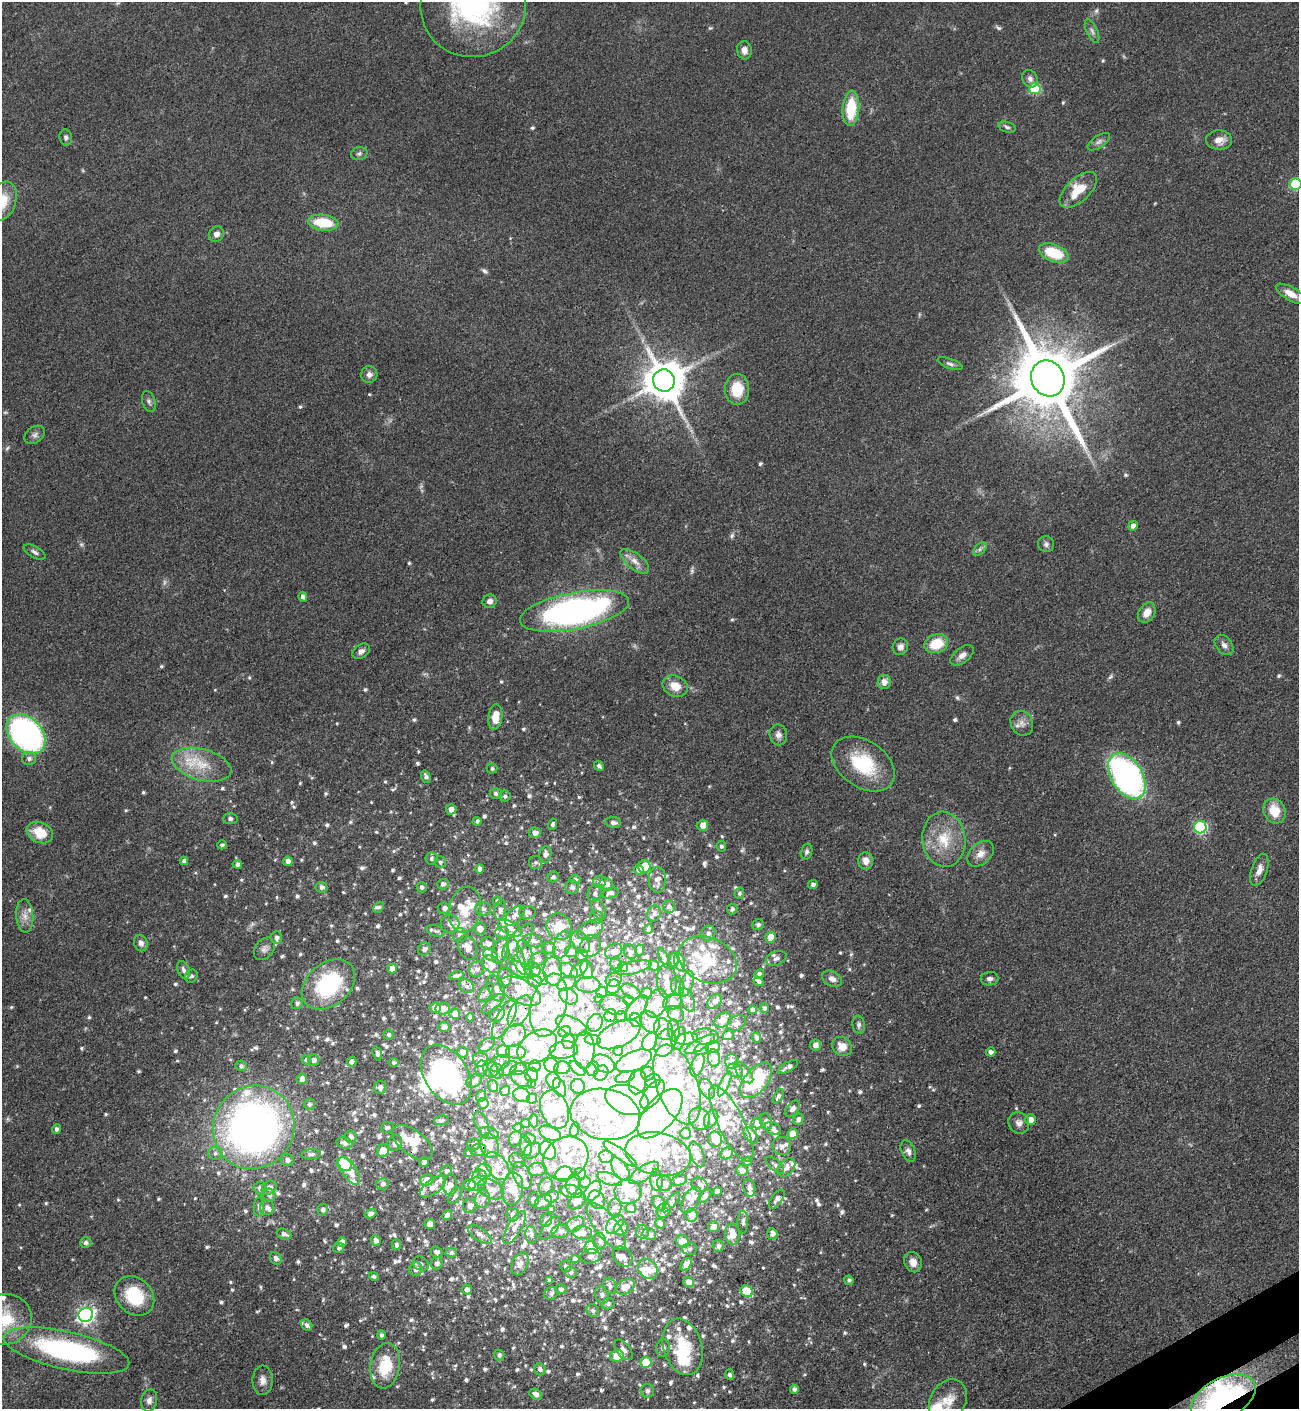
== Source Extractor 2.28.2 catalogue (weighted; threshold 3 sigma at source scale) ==
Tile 6 of 4 x 4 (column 2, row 2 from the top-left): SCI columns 1675-2971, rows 2912-4318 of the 5807 x 5823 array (HDU 1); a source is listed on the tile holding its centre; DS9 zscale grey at full resolution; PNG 1301 x 1411 px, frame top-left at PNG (2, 2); each listed source drawn as its Kron ellipse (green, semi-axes under 4 px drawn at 4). Shown black and unused: <1% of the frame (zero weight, under 3 of 4 exposures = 9% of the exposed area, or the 3 px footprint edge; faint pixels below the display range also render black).
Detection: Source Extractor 2.28.2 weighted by HDU 2 'WHT'; one run over the whole footprint, this tile lists its part. Background 0.0404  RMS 0.0045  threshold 0.0201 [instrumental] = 3 sigma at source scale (4.5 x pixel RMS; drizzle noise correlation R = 1.50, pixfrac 1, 0.05/0.05 arcsec/px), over >= 5 px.
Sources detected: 1249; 4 too faint to see at this stretch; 51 inside a brighter object's white glare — neither listed nor drawn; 293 inside a brighter listed object's ellipse — not listed separately; of the other 901, all 500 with FLUX_AUTO >= 1.11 (the completeness limit of this list) listed and drawn (401 fainter detections not listed), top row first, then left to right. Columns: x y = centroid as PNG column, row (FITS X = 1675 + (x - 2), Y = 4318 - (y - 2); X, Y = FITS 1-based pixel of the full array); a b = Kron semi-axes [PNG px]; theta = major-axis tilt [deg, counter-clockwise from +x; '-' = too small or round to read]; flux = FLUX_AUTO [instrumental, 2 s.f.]
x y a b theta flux
473 5 53 52 - 96
1092 31 13 5 -66 1.6
744 50 9 7 -82 2.8
1030 79 9 7 -60 2
1035 89 5 5 - 24
851 108 18 8 86 18
1007 127 9 5 -17 1.2
66 137 8 6 -79 1.2
1219 140 13 9 -2 4
1099 142 13 6 34 1.7
359 154 8 6 12 1.2
1296 184 6 6 - 37
1078 190 23 11 43 13
3 201 20 13 71 11
323 223 15 8 -7 16
216 234 8 7 - 2.4
1054 253 15 8 -20 16
1291 294 16 6 -30 4.6
950 364 13 5 -19 1.3
369 375 8 8 - 2.3
1048 378 18 16 -60 4800
664 380 11 11 - 1600
737 389 15 12 90 12
149 401 11 6 -73 1.4
35 435 11 8 36 1.8
1133 526 5 4 - 2.5
1046 544 8 7 - 1.4
980 549 8 5 45 1.2
35 552 12 5 -28 1.5
635 561 17 8 -39 3.9
303 597 5 4 - 1.6
489 601 7 6 - 2
574 611 55 18 11 180
1147 613 11 8 60 4.2
936 644 12 9 19 13
1224 645 11 8 -51 2.1
900 647 8 7 - 2.5
361 651 9 6 35 1.9
962 655 13 7 38 2.8
884 682 7 6 - 3.2
675 686 13 10 -25 6.3
495 717 13 7 83 7.3
1022 723 13 11 -62 3.3
26 734 22 16 -46 140
778 735 10 8 -80 2.3
29 759 7 6 - 1.8
863 764 35 23 -34 27
202 765 30 15 -15 15
599 766 5 4 - 1.3
492 768 5 5 - 1.1
1127 776 25 15 -58 120
426 777 6 4 -70 1.4
496 794 6 5 - 1.6
505 796 5 5 - 1.2
451 809 5 5 - 3.7
1274 811 13 11 -63 9.7
230 819 7 5 1 1.5
477 821 4 4 - 1.1
613 822 8 5 -7 1.9
553 824 6 4 75 1.2
703 825 5 5 - 4.9
1200 827 6 6 - 54
40 833 14 10 -25 10
535 833 6 5 - 2.7
944 839 27 21 -84 16
222 845 4 4 - 1.2
721 846 5 4 - 1.1
807 852 8 5 74 1.1
545 854 8 6 80 2.4
980 854 15 10 41 4.1
431 859 6 6 - 1.3
184 861 4 4 - 1.4
288 861 5 4 - 3.4
866 861 9 7 -88 3.3
440 862 6 5 - 1.1
535 862 7 6 - 1.2
237 864 5 4 - 1.6
644 867 6 6 - 9.2
480 869 4 4 - 2.3
639 870 5 5 - 2.4
1259 870 17 8 71 3.8
553 877 6 5 - 1.1
575 879 5 5 - 1.1
657 880 13 8 -89 3.9
599 882 6 6 - 1.3
443 884 6 5 - 1.6
606 884 7 5 -30 2.8
813 884 5 4 - 1.7
322 887 6 5 - 1.6
422 887 5 5 - 1.4
572 887 7 6 - 1.5
595 893 8 7 - 1.2
610 893 8 5 18 2
739 893 5 5 - 1.2
497 901 4 4 - 1.2
379 907 6 4 50 1.1
669 907 6 6 - 1.7
444 908 6 6 - 2.2
483 909 8 6 -17 1.6
599 909 11 6 -69 2
732 909 5 5 - 1.4
465 910 23 16 78 11
500 910 10 6 80 1.7
527 912 8 6 0 1.5
654 913 8 6 70 1.6
515 915 12 7 46 2.1
25 916 17 8 -86 3.8
597 917 6 6 - 1.3
450 924 9 9 - 3.8
758 925 6 5 - 1.5
559 927 13 12 - 8.9
510 928 13 6 -26 2.8
480 929 6 6 - 3.6
648 929 5 4 - 1.4
590 930 14 8 29 5.9
436 931 9 5 -16 1.3
502 932 6 6 - 1.5
708 933 7 7 - 1.8
460 935 7 7 - 1.8
771 937 5 5 - 6.1
276 938 6 6 - 1.7
518 941 22 8 50 5.8
533 941 10 6 -19 1.4
581 942 12 8 -56 2.3
141 943 8 7 - 1.9
488 943 7 6 - 1.9
562 945 14 8 71 2.9
590 946 11 10 - 2.7
467 948 12 9 -70 4.3
549 948 6 6 - 1.6
264 949 12 9 52 2.3
424 949 7 6 - 1.6
639 950 5 4 - 1.2
500 951 13 7 73 3.1
614 951 9 7 36 3
571 952 6 5 - 2
630 952 8 6 -61 1.7
490 954 7 6 - 2.1
517 955 20 6 -70 3.4
525 955 15 7 -76 2.9
582 955 6 5 - 3.7
664 958 11 4 -66 1.1
776 958 10 7 22 2.1
538 960 10 6 36 1.3
673 960 7 5 -90 1.1
708 960 30 22 -22 20
679 962 9 5 -77 1.3
492 964 11 7 -40 2.8
616 965 7 6 - 1.2
654 965 5 5 - 2.4
623 967 5 5 - 11
392 968 5 5 - 4.2
633 968 19 6 12 2.7
477 969 8 7 - 2
520 969 14 7 -24 8.2
533 969 8 7 - 2.9
579 969 10 5 44 2.6
183 970 9 6 -69 1.7
587 970 9 6 -75 1.8
553 971 14 9 -87 7
569 971 10 6 -32 4.5
759 974 5 4 - 1.5
191 976 7 6 - 1.2
456 976 7 4 13 1.4
539 976 10 6 -44 2.3
505 977 9 7 81 1.6
832 979 10 7 -28 2.5
990 979 9 7 6 1.5
614 980 8 6 21 2.3
535 981 7 5 -29 1.6
667 981 17 10 -87 4.3
758 981 5 4 - 1.6
567 983 10 6 28 6.2
328 984 30 21 40 42
687 984 13 6 73 3
588 985 12 8 1 3.1
467 986 8 6 -30 1.6
678 986 10 6 -84 1.5
613 987 7 6 - 1.8
496 988 14 8 -68 2.6
520 991 22 11 -27 8
631 991 10 6 -33 1.5
486 993 11 5 57 1.2
602 993 5 5 - 2.1
647 993 6 5 - 4.7
569 996 10 7 -34 2.5
599 999 4 4 - 1.5
628 1000 5 5 - 1.5
687 1000 13 6 -68 2
714 1001 8 6 48 1.9
673 1002 10 7 27 2.2
297 1003 6 6 - 1.4
656 1003 15 10 65 5
493 1004 13 5 42 1.5
549 1005 32 17 75 18
614 1005 14 9 -17 2.2
436 1008 5 5 - 8.3
636 1008 15 7 50 3.1
764 1008 4 4 - 1.5
443 1009 7 6 - 4.4
753 1010 4 4 - 1.8
520 1011 18 9 59 5.7
455 1014 5 5 - 4.6
497 1014 8 7 - 1.7
676 1014 9 7 -38 1.6
610 1015 6 6 - 2.7
470 1017 4 4 - 1.9
621 1017 5 5 - 2.3
504 1019 22 8 62 6.9
636 1020 7 6 - 1.2
723 1020 9 6 37 3
650 1022 11 8 -57 2.6
595 1023 9 7 62 2.3
737 1023 10 7 32 2.1
859 1025 9 6 -81 1.2
571 1026 16 8 -25 7.9
444 1027 5 5 - 1.8
663 1029 11 9 -64 2.8
674 1030 11 6 -86 1.4
565 1032 6 5 - 1.3
619 1034 23 12 26 8.9
388 1035 5 5 - 1.2
728 1035 5 5 - 1.4
514 1036 13 10 43 5.6
706 1036 13 8 -5 2.5
757 1038 5 4 - 1.5
679 1039 11 6 75 3.3
686 1039 11 5 11 2.9
593 1040 8 5 -10 1.4
568 1041 7 6 - 3
650 1042 10 7 62 10
665 1043 14 9 66 4.5
700 1044 17 5 29 2.4
487 1045 9 5 37 1.3
815 1045 6 5 - 2.6
842 1046 10 9 - 5.3
537 1047 21 15 35 11
713 1047 7 6 - 5.9
702 1049 7 5 12 1.2
564 1050 14 8 7 3.8
584 1050 18 10 88 3.8
618 1051 5 4 - 3.5
463 1052 5 5 - 2.6
503 1052 6 6 - 23
516 1052 10 6 -6 2.6
991 1052 4 4 - 2
377 1053 7 4 -73 1.3
714 1058 9 6 -82 3.7
306 1060 4 4 - 1.2
314 1060 6 5 - 1.8
481 1060 8 7 - 2.4
634 1061 19 9 23 6.2
352 1062 5 4 - 2.5
731 1062 7 6 - 1.8
394 1063 5 4 - 1.1
499 1063 12 7 23 1.8
604 1064 12 8 -27 8.4
551 1065 7 6 - 15
697 1065 12 6 69 5.3
241 1066 5 5 - 1.2
535 1066 6 5 - 1.6
788 1067 11 4 30 2.1
508 1068 10 6 35 1.7
562 1068 8 6 3 2.3
481 1069 8 6 80 1.7
491 1069 9 7 -64 1.9
518 1069 8 5 20 7.4
577 1069 9 5 -44 1.4
593 1069 7 6 - 1.4
497 1071 7 6 - 2.3
735 1071 8 6 -31 1.5
601 1073 8 6 53 1.6
648 1073 7 6 - 1.4
744 1073 13 6 -51 2.1
446 1075 33 21 -56 73
532 1075 7 6 - 4.6
625 1077 10 5 18 1.4
302 1079 5 5 - 3
522 1079 11 7 -25 2.7
553 1080 8 6 -72 2.5
756 1080 21 11 51 29
474 1081 9 6 34 1.9
653 1081 8 7 - 12
637 1082 12 8 77 3.6
532 1083 4 3 - 1.1
677 1084 41 20 -70 29
725 1084 13 4 66 1.6
493 1086 6 5 - 1.5
578 1086 7 7 - 1.5
380 1087 6 6 - 2.2
559 1088 10 6 -69 2.4
707 1089 11 6 -61 2.6
505 1091 5 4 - 1.5
652 1094 17 8 54 5
522 1095 9 7 -18 8
481 1096 6 5 - 1.2
778 1096 8 4 60 1.4
532 1098 5 5 - 7.2
627 1100 22 14 -17 71
483 1103 6 5 - 3.4
309 1104 6 5 - 1.2
555 1109 20 13 -69 8.3
793 1109 9 6 53 2.2
605 1114 35 25 -10 31
660 1114 30 15 49 21
699 1119 11 10 - 3.1
711 1119 9 6 61 2.1
798 1119 6 5 - 1.3
441 1120 7 5 6 1.2
534 1120 7 3 -89 1.2
1030 1120 5 5 - 3
766 1122 8 6 -70 1.9
526 1123 4 3 - 1.2
757 1123 6 5 - 3.1
1019 1123 11 10 - 2.4
482 1124 13 6 -68 1.9
731 1124 42 13 -64 7.8
254 1127 42 40 56 250
387 1127 6 5 - 1.4
518 1128 4 4 - 1.3
57 1129 5 4 - 1.5
773 1129 8 6 -28 1.9
575 1130 7 4 76 1.3
489 1133 10 6 -15 1.5
550 1133 12 6 -24 9.1
686 1133 5 5 - 2.1
793 1134 5 5 - 8.3
751 1135 9 5 -54 4.2
350 1137 6 6 - 2.3
530 1138 6 5 - 1.1
515 1139 8 6 71 2.5
715 1139 8 7 - 6.4
344 1143 8 5 -17 2.3
395 1143 8 7 - 2.5
413 1143 24 12 -37 7.3
473 1145 6 6 - 1.2
489 1146 12 9 -75 4.3
526 1146 10 6 -81 2.4
782 1146 9 9 - 2.2
478 1150 8 6 14 1.3
548 1150 10 7 -55 21
383 1151 6 6 - 7
532 1151 9 7 40 2.8
908 1151 11 6 -66 2.1
215 1153 7 6 - 1.4
469 1153 4 3 - 1.3
727 1153 6 5 - 3.1
311 1154 10 5 6 1.2
620 1154 20 5 -36 2.8
658 1154 33 21 -12 16
697 1154 13 6 -70 2.6
606 1157 7 6 - 1.5
566 1158 24 20 37 11
287 1160 6 6 - 1.6
517 1160 8 6 -41 1.3
747 1161 4 4 - 1.1
424 1162 5 4 - 1.3
344 1164 8 6 -36 29
775 1165 11 5 -42 1.3
497 1166 16 10 -54 5.5
786 1167 10 7 47 2.4
537 1169 9 6 7 3.2
620 1169 13 7 -55 5.6
349 1171 16 7 -56 5.8
446 1171 6 5 - 1.3
485 1171 7 6 - 4.9
742 1171 5 5 - 2.7
644 1173 17 7 33 4.6
564 1174 9 7 27 18
580 1174 6 6 - 1.4
522 1175 14 8 -69 4.4
480 1178 8 7 - 1.8
610 1179 13 6 -21 1.8
427 1180 7 5 19 3.2
657 1180 11 6 -86 2
679 1180 8 5 16 2.2
585 1182 6 5 - 2
383 1184 6 5 - 1.8
477 1184 8 7 - 2.1
573 1184 10 6 78 2.3
665 1184 8 7 - 2.9
450 1185 10 7 86 2.7
469 1185 6 5 - 3.9
700 1185 8 7 - 1.7
546 1186 9 7 74 3.2
433 1187 15 7 35 4.3
260 1188 6 6 - 1.9
269 1188 8 6 40 2.1
749 1188 9 6 -78 1.9
491 1189 14 9 -27 3.6
512 1189 16 11 82 12
571 1191 11 6 -11 2.6
593 1191 11 7 54 8
717 1191 4 4 - 2.2
628 1192 13 12 - 5.2
269 1195 6 6 - 1.5
455 1195 9 5 60 1.2
552 1196 7 6 - 1.5
705 1196 8 5 48 1.5
483 1199 9 7 73 2.2
534 1199 7 5 88 1.5
777 1199 11 5 54 1.9
597 1200 10 7 -61 2.4
691 1200 14 8 58 3.2
577 1201 10 6 41 2.2
543 1202 9 6 29 2.4
671 1202 12 4 50 1.1
659 1203 8 5 -50 1.2
470 1206 7 6 - 2
259 1207 9 5 86 1.2
267 1207 7 7 - 1.8
615 1208 9 6 86 1.5
631 1208 5 5 - 1.5
552 1209 4 3 - 1.3
323 1210 6 5 - 1.5
664 1210 7 6 - 1.7
370 1214 6 4 19 2.2
447 1215 5 4 - 2.1
513 1215 7 6 - 1.8
691 1215 6 6 - 5.7
546 1220 7 6 - 1.4
743 1222 11 5 89 1.6
430 1224 5 5 - 4.6
575 1224 9 6 32 2.2
615 1224 11 7 49 6.2
660 1224 5 4 - 1.6
606 1226 28 11 -52 5.4
713 1227 5 5 - 3.8
515 1228 19 7 60 3.4
550 1228 14 6 53 2.6
621 1228 8 6 67 2.3
560 1231 9 6 10 1.8
642 1232 7 6 - 1.4
582 1233 10 6 -5 3.3
284 1234 7 5 -21 2
480 1234 14 6 -34 2.4
649 1234 7 5 -22 1.5
732 1234 10 7 -86 6.6
772 1234 5 5 - 2.2
531 1235 9 5 -83 1.5
376 1240 5 4 - 2
600 1241 8 6 -87 1.6
682 1241 6 6 - 7.2
342 1242 5 4 - 3.4
86 1243 6 5 - 1.4
396 1245 5 4 - 1.3
718 1246 6 5 - 1.7
339 1248 5 5 - 1.2
591 1248 7 6 - 13
690 1249 7 6 - 1.2
436 1252 6 5 - 1.6
451 1253 5 5 - 1.4
590 1256 10 7 6 1.7
623 1257 11 8 -47 3.1
276 1258 7 5 -55 1.5
575 1259 4 4 - 2.6
913 1262 10 8 -66 3.6
437 1263 6 5 - 1.6
421 1264 8 6 -26 1.3
520 1264 12 8 66 2.6
686 1264 7 4 55 5.5
566 1266 6 5 - 1.2
416 1269 7 6 - 2.3
648 1269 11 9 -50 3.6
571 1272 6 5 - 1.3
374 1276 5 4 - 1.2
549 1280 4 3 - 1.2
849 1280 5 4 - 1.2
689 1282 5 5 - 3.8
610 1286 8 6 -64 1.5
625 1287 10 7 26 5.9
467 1289 5 5 - 1.8
561 1289 5 5 - 1.2
747 1291 6 5 - 18
551 1293 7 6 - 1.2
602 1295 9 6 -75 1.5
134 1296 22 17 -44 18
608 1304 6 5 - 1.2
593 1310 6 6 - 1.2
86 1315 7 7 - 150
5 1319 27 25 16 18
307 1325 6 5 - 1.7
381 1335 4 4 - 1.1
683 1347 29 19 -73 20
663 1348 9 6 83 2
623 1350 12 6 -51 2.5
66 1351 64 19 -12 88
499 1355 5 5 - 1.4
617 1356 7 5 10 10
646 1362 5 5 - 15
385 1366 23 14 81 17
540 1369 6 5 - 1.4
730 1375 5 4 - 1.2
263 1380 15 10 88 3.4
794 1389 4 4 - 1.6
647 1391 7 6 - 1.7
536 1394 7 5 -34 2.3
1223 1398 35 20 27 160
149 1400 11 8 77 2.4
948 1400 22 17 58 8.7
Overlapping masked pixels (flux is a lower limit): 4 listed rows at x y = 446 1075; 254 1127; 489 1146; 1223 1398
Isophote crosses this tile's border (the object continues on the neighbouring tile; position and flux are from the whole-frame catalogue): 6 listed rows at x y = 473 5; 1296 184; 3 201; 5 1319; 1223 1398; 948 1400
Unlisted compact peaks at least as high as the median listed source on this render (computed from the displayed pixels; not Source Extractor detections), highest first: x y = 323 1300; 287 1028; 806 1074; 805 1374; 317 1037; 304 939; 1055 835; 245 1010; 729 1391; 359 847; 821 1252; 469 727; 195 873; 72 1259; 431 824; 709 1305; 371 1308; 521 827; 809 1338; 405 1189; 365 913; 784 871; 83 171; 387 1269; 781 1051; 798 1269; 363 1015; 224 590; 685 723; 1123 56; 432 1373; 21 1247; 214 884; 534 1331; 656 1382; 757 858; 707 1252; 510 1253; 266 903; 510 238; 582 773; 50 807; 770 1212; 91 1216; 855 1180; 342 1271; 317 1220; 461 1293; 715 896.